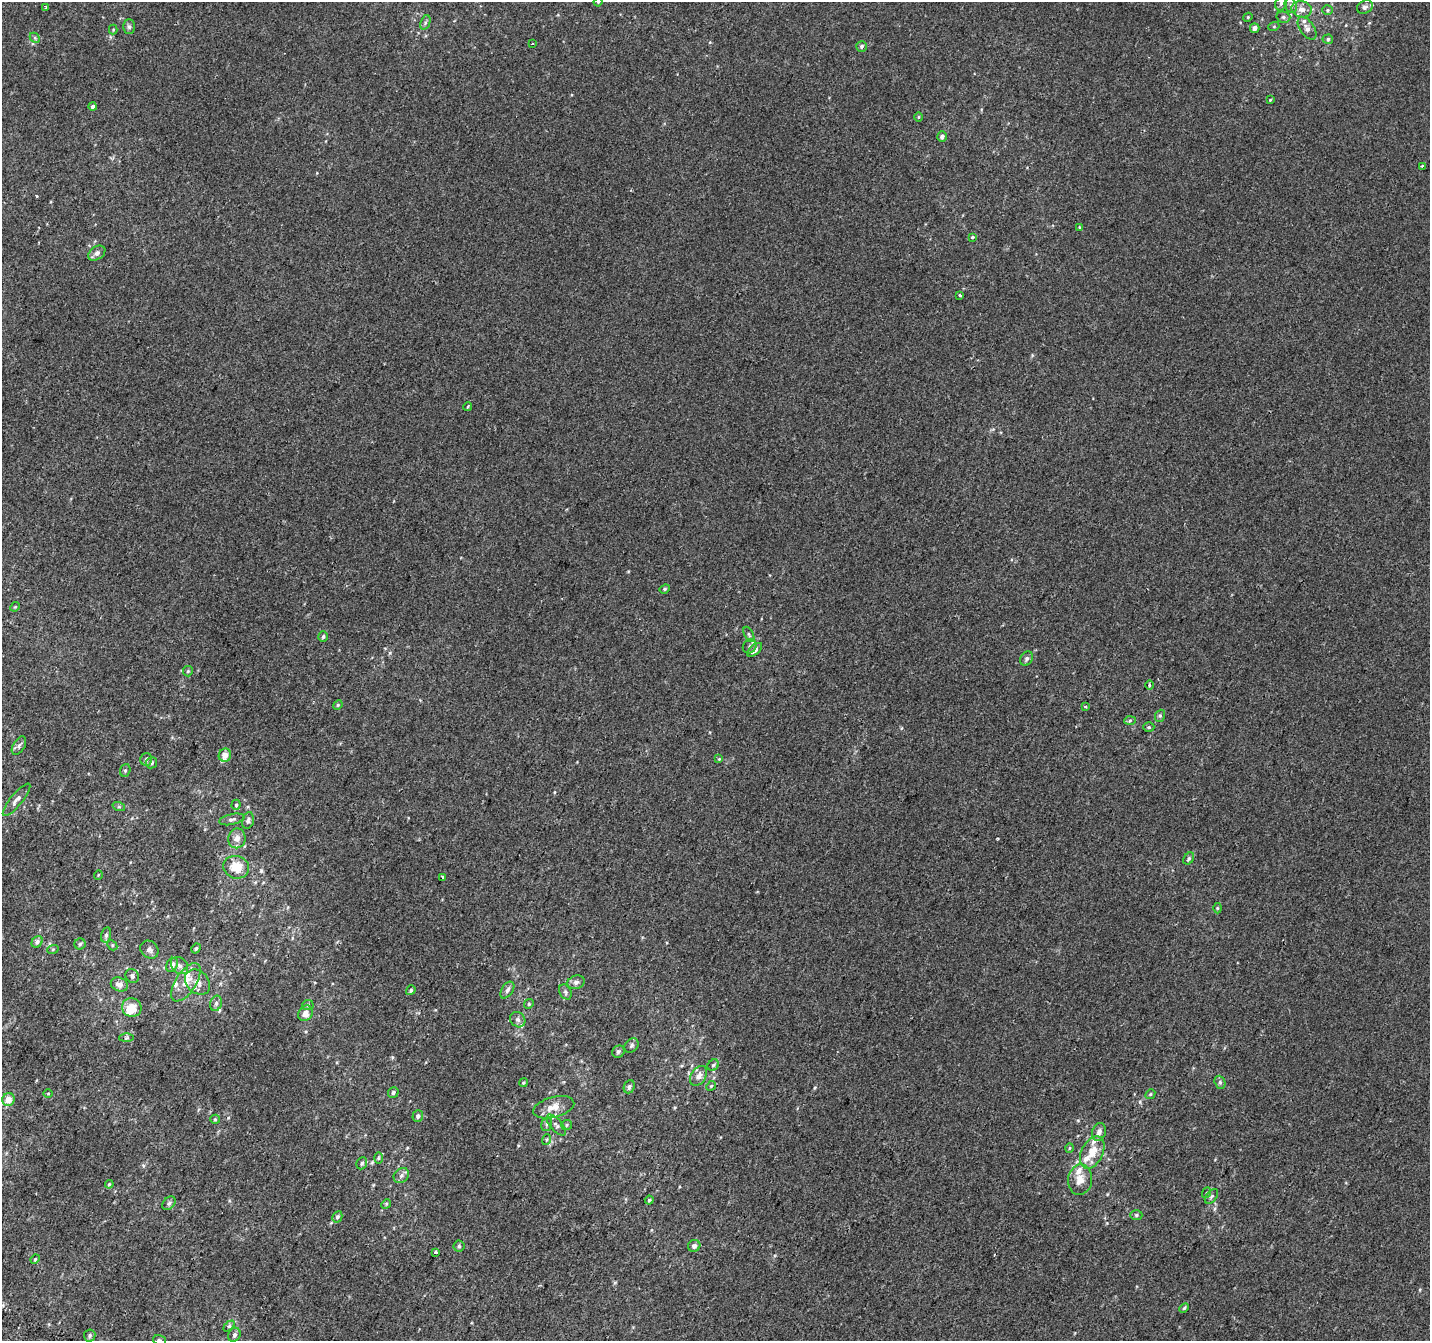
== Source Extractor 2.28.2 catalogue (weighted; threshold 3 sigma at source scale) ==
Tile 7 of 4 x 4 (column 3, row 2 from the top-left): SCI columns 2883-4310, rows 2982-4320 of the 5758 x 5899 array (HDU 1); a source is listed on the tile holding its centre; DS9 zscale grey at full resolution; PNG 1432 x 1343 px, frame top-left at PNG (2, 2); each listed source drawn as its Kron ellipse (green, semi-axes under 4 px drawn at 4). Shown black and unused: <1% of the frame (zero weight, under 2 of 3 exposures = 2% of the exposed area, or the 3 px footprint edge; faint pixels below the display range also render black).
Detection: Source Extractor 2.28.2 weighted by HDU 2 'WHT'; one run over the whole footprint, this tile lists its part. Background 2.19e-04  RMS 0.0036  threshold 0.0161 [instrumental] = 3 sigma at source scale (4.5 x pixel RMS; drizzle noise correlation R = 1.50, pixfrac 1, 0.0396/0.0396 arcsec/px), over >= 5 px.
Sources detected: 138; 11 inside a brighter listed object's ellipse — not listed separately; the other 127 listed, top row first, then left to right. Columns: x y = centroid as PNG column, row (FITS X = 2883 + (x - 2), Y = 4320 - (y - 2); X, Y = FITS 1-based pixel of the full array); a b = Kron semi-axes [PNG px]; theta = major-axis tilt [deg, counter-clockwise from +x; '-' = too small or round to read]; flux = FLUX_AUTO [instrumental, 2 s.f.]
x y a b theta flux
598 2 4 4 - 0.36
1281 3 7 5 73 0.89
1291 5 8 6 -69 1
46 7 3 3 - 0.72
1365 7 8 6 27 0.92
1302 9 10 8 -15 2.5
1327 10 5 4 - 0.48
1248 17 5 3 - 0.34
1283 17 7 5 -15 0.71
425 22 7 4 71 0.72
1274 26 5 3 - 0.35
129 27 7 5 -89 0.72
1255 28 5 4 - 1.6
1307 28 13 7 -55 1.7
113 30 5 4 - 0.38
35 38 6 4 -47 0.48
1328 39 5 4 - 0.56
532 43 3 2 - 0.38
862 46 5 5 - 0.74
1270 100 4 3 - 0.27
93 106 4 4 - 0.94
918 117 5 3 - 0.28
942 137 5 4 - 0.77
1422 166 4 3 - 0.56
1080 227 4 3 - 0.34
973 237 4 3 - 0.76
97 253 9 6 35 1.4
960 295 3 3 - 0.44
468 406 4 2 - 0.38
665 589 5 4 - 0.48
15 607 5 4 - 0.37
749 634 8 4 -63 0.63
323 636 5 4 - 0.66
750 646 7 6 - 0.81
755 650 9 4 43 1.6
1027 658 8 6 58 1
188 671 5 5 - 0.45
1149 685 5 3 - 0.38
338 705 5 4 - 0.39
1085 707 3 3 - 1.1
1160 716 6 5 - 0.56
1130 720 6 4 4 0.53
1149 727 5 5 - 0.61
19 746 10 5 59 1
225 755 7 6 - 2.7
146 759 6 6 - 0.9
719 759 4 4 - 0.32
151 763 5 5 - 0.81
125 770 6 5 - 0.58
16 800 20 6 51 1.7
236 805 5 4 - 0.55
119 807 6 4 -18 0.58
232 819 13 5 12 1
248 820 9 5 77 1
237 838 10 8 80 2.3
1189 858 6 5 - 0.67
236 867 13 11 -17 6.5
98 875 5 3 - 0.26
443 877 4 3 - 0.47
1217 908 5 3 - 0.35
106 935 8 5 75 0.88
37 942 6 5 - 0.88
80 944 5 5 - 0.66
112 945 6 4 -47 0.56
196 948 5 4 - 0.61
53 949 6 3 19 0.38
149 950 10 8 -41 1.5
172 965 7 5 68 1.7
179 966 10 7 -45 1.5
132 976 7 6 - 1.1
186 982 22 10 57 5
198 982 14 11 -46 3
576 982 9 6 18 1.1
119 984 9 6 -23 2.4
411 990 5 4 - 0.64
507 990 9 5 56 1.2
565 992 8 5 -62 0.86
216 1003 8 6 73 0.97
529 1004 5 4 - 0.45
308 1005 6 5 - 0.67
132 1007 10 9 - 5.7
305 1013 8 7 - 2.4
518 1020 8 7 - 1
126 1038 7 4 1 0.45
632 1045 8 6 46 0.87
618 1052 6 5 - 0.71
713 1065 6 5 - 0.62
698 1076 11 7 57 2
1220 1082 7 5 -70 0.77
523 1083 4 3 - 0.43
711 1086 5 4 - 0.41
629 1087 7 5 65 1
393 1092 6 5 - 0.74
48 1093 5 3 - 0.3
1150 1094 5 4 - 0.45
8 1100 6 6 - 3.3
554 1107 21 10 14 4.2
418 1116 6 5 - 0.86
215 1119 5 4 - 0.43
547 1124 7 5 72 0.71
556 1125 13 6 -49 1.2
566 1125 5 5 - 0.53
1099 1132 9 6 71 1.5
546 1140 5 3 - 0.37
1069 1148 5 3 - 0.29
1092 1152 17 10 64 5.5
378 1158 5 3 - 0.4
362 1163 6 5 - 0.68
401 1175 8 6 40 1.1
1080 1180 15 12 81 3.9
109 1184 4 3 - 0.38
1206 1193 5 3 - 0.33
1211 1196 8 5 52 0.74
649 1200 4 4 - 0.47
169 1203 8 5 47 0.95
386 1204 5 4 - 0.42
1136 1215 6 5 - 0.61
337 1217 6 5 - 0.8
459 1246 5 5 - 0.65
694 1246 6 6 - 1.1
435 1252 3 3 - 1.2
35 1259 4 4 - 0.4
1184 1308 6 3 44 0.52
229 1326 6 4 44 0.51
90 1335 6 6 - 0.68
234 1335 7 6 - 0.88
159 1340 6 4 -16 0.5
Isophote crosses this tile's border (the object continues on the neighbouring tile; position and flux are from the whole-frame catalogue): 2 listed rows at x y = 598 2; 159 1340